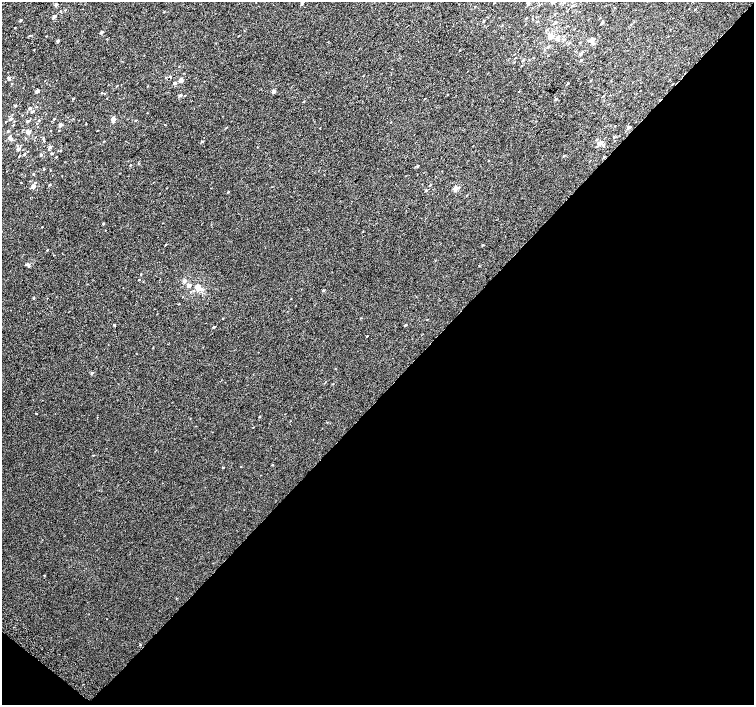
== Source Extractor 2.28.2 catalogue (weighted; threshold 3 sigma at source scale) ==
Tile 15 of 4 x 4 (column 3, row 4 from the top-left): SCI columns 3040-4542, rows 267-1672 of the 6074 x 6091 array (HDU 1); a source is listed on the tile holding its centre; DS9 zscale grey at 2 x 2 block average (1 PNG px = mean of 2 x 2 image px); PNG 756 x 707 px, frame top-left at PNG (2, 2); no overlay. Shown black and unused: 45% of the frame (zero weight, under 2 of 3 exposures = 2% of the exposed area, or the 3 px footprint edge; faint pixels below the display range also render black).
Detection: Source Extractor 2.28.2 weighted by HDU 2 'WHT'; one run over the whole footprint, this tile lists its part. Background 0.0071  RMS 0.0071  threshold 0.032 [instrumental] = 3 sigma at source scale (4.5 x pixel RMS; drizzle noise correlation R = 1.50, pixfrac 1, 0.0396/0.0396 arcsec/px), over >= 5 px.
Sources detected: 127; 1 cosmic-ray / hot-pixel residue — not listed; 1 coinciding with a brighter row at this scale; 1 inside a brighter listed object's ellipse — not listed separately; the other 124 listed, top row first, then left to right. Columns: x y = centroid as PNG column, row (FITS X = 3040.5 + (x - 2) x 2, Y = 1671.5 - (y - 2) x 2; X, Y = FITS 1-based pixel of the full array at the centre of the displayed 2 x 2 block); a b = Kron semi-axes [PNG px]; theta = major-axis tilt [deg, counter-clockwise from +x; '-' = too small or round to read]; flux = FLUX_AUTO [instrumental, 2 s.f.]
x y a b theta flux
553 2 4 3 - 2.9
302 3 2 2 - 3.7
560 3 3 2 - 0.63
56 4 3 2 - 3.8
528 4 4 3 - 1.9
539 5 2 2 - 0.59
573 5 3 3 - 1.1
475 7 2 2 - 0.66
695 9 3 2 - 0.66
65 10 3 2 - 0.6
555 14 3 2 - 0.64
54 16 3 3 - 4.8
526 18 3 2 - 1
21 20 2 2 - 2.3
483 21 3 2 - 1.3
556 22 3 3 - 1
602 23 4 2 - 2.1
631 25 3 2 - 0.88
15 28 2 2 - 0.61
547 29 3 2 - 1.5
102 32 2 2 - 3.8
30 36 3 2 - 0.8
551 38 6 3 48 4.1
592 39 4 3 - 8.8
58 41 3 2 - 3.3
580 42 3 2 - 0.84
569 43 3 2 - 0.88
593 44 3 2 - 1.3
548 47 3 2 - 1.4
459 50 2 2 - 0.62
581 53 5 3 - 2.6
515 58 3 2 - 0.61
523 60 3 2 - 1
581 60 3 2 - 1.5
169 76 3 2 - 1.1
8 78 5 3 - 2.6
181 80 4 3 - 7.5
591 80 3 2 - 0.79
176 83 5 3 - 2.2
567 84 3 2 - 1.2
37 91 2 2 - 9
274 91 3 2 - 7.1
102 93 2 2 - 0.7
104 94 2 2 - 0.79
180 95 3 2 - 3.1
184 96 2 2 - 0.72
603 96 3 2 - 0.75
73 98 3 2 - 1.2
424 99 2 2 - 0.73
556 99 3 2 - 1.7
303 102 2 2 - 0.91
15 106 2 2 - 2.6
30 108 3 2 - 2.1
32 112 4 2 - 1.9
10 119 4 3 - 2.9
54 119 2 2 - 1.3
113 119 5 3 - 8.7
39 120 3 3 - 1.3
135 120 3 2 - 1.1
6 121 2 2 - 0.88
27 121 3 2 - 3.4
13 125 2 2 - 1.1
60 125 3 3 - 5.2
629 127 3 2 - 3.5
226 128 3 2 - 0.86
59 130 2 2 - 0.79
8 131 3 2 - 1.7
28 132 2 2 - 14
10 136 3 2 - 1
614 137 3 2 - 0.9
43 138 3 2 - 1.2
11 139 4 3 - 3.9
44 141 3 2 - 0.88
202 142 3 2 - 2.1
600 143 7 5 37 6.4
50 147 3 3 - 4
18 149 3 2 - 5
61 151 3 2 - 0.84
52 153 2 2 - 2.3
24 154 3 2 - 1.5
41 155 3 2 - 2.2
564 156 3 2 - 1.3
56 157 2 2 - 0.94
130 165 2 2 - 0.89
417 166 3 2 - 1.3
44 169 2 2 - 0.85
50 170 2 2 - 0.57
33 174 3 2 - 1.2
35 183 3 2 - 1.1
49 185 2 2 - 1.8
430 185 3 2 - 0.9
33 186 3 2 - 8.2
456 188 3 2 - 15
426 190 3 2 - 1.5
228 192 3 2 - 0.98
103 224 3 2 - 1.2
42 227 2 2 - 0.64
166 244 2 2 - 1.2
483 245 3 2 - 1.1
47 250 2 2 - 1.1
28 265 7 2 -68 1.9
141 274 3 2 - 0.98
139 280 2 2 - 1.1
184 281 3 3 - 5.6
189 285 3 3 - 4.9
198 287 4 4 - 16
202 290 4 3 - 2.2
323 290 3 2 - 1.8
34 298 2 2 - 1.4
179 304 2 2 - 0.67
223 318 2 2 - 0.73
114 325 3 2 - 1.1
405 325 3 2 - 1.9
214 327 2 2 - 1.9
367 336 2 2 - 1
92 373 3 3 - 2.4
333 384 3 2 - 0.63
36 413 2 2 - 0.86
259 417 2 2 - 1.2
93 455 2 2 - 0.72
272 465 2 2 - 0.74
223 468 2 2 - 1.3
44 575 2 2 - 0.84
140 645 2 2 - 0.81
Isophote crosses this tile's border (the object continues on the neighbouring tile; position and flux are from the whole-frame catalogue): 1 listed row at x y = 553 2
Diffuse or blended objects may show on this block-average render without a row.